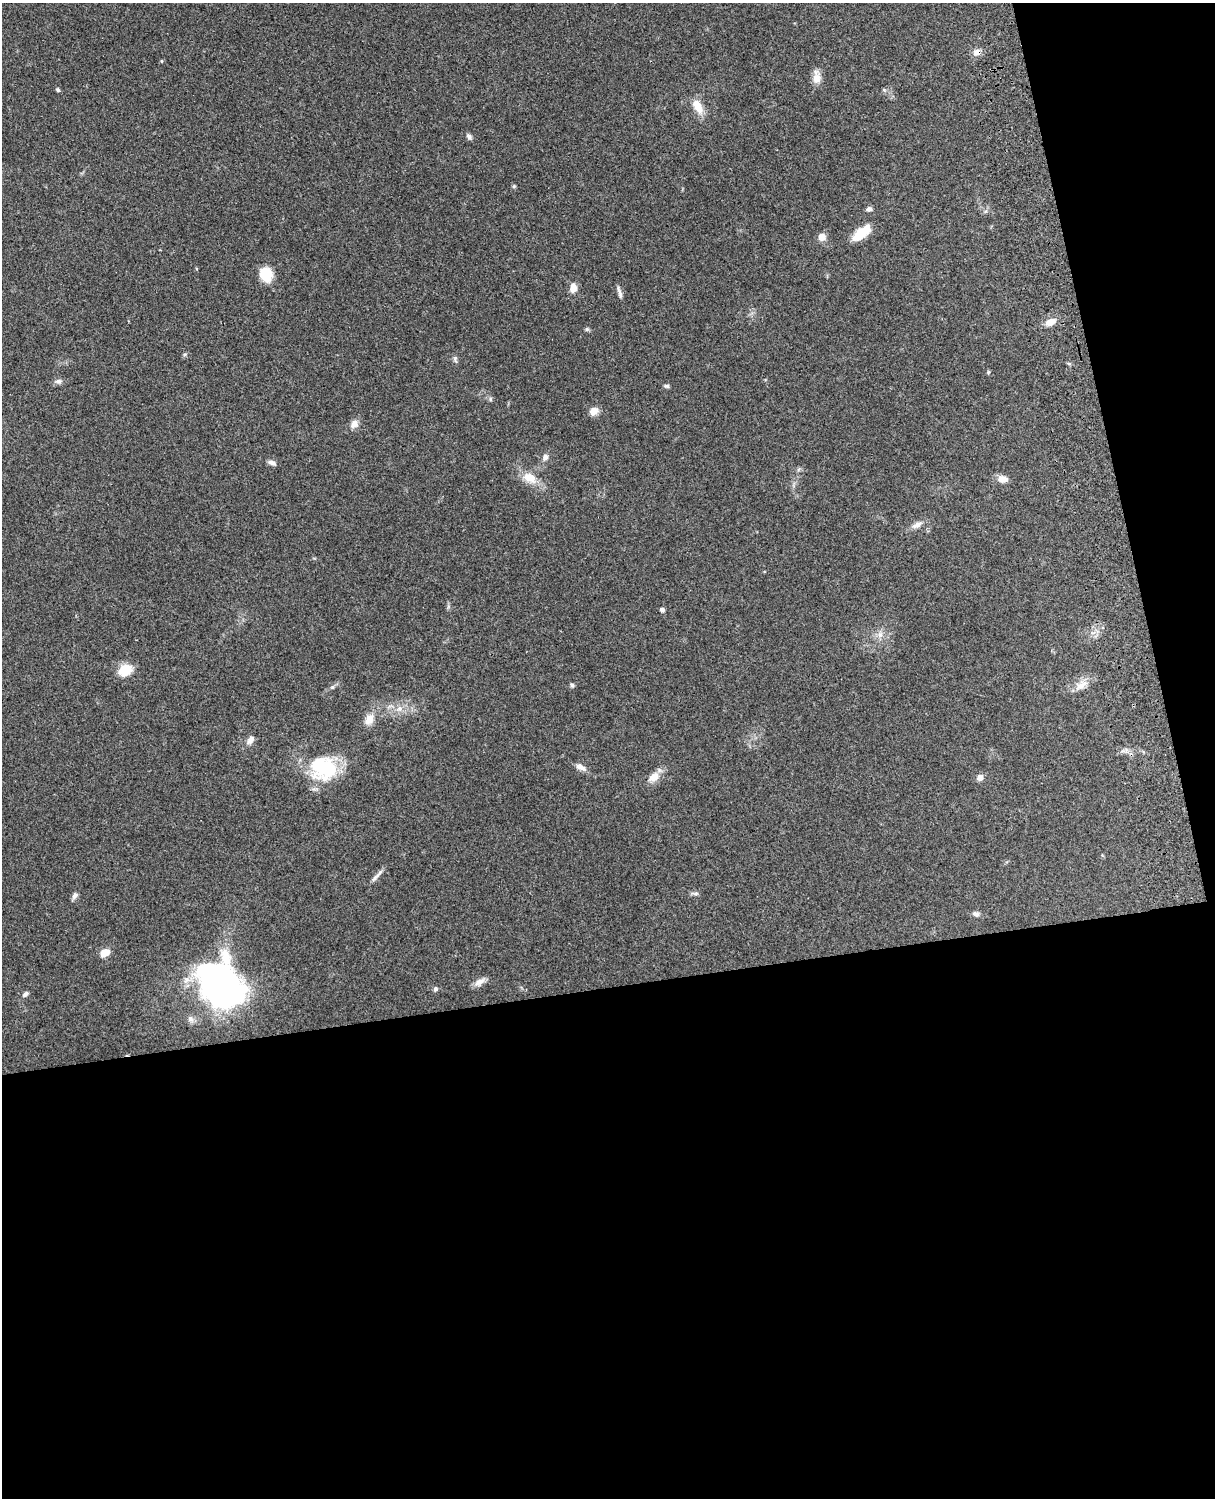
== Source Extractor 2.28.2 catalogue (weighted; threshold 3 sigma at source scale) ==
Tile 12 of 4 x 3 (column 4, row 3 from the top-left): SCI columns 3757-4969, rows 165-1660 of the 5089 x 4930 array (HDU 1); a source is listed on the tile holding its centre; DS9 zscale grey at full resolution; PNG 1217 x 1500 px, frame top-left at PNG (2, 3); no overlay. Shown black and unused: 39% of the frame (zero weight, under 3 of 4 exposures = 6% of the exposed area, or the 3 px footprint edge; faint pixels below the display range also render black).
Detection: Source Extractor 2.28.2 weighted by HDU 2 'WHT'; one run over the whole footprint, this tile lists its part. Background 0.221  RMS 0.0084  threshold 0.0377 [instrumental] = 3 sigma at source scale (4.5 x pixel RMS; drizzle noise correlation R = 1.50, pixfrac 1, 0.05/0.05 arcsec/px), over >= 5 px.
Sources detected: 52; all 52 listed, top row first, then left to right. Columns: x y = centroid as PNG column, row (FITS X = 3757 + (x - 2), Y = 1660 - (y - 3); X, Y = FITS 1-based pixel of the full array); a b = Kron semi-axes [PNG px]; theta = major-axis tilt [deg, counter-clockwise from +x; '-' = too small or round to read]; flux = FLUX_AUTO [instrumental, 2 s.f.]
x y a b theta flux
977 52 11 8 27 4.5
161 61 4 4 - 0.88
817 77 18 10 -88 7.3
58 90 5 4 - 1.6
698 107 21 10 -61 12
469 136 7 5 -58 2.6
514 186 6 4 46 0.99
869 209 6 6 - 2.6
986 211 6 4 70 1.4
862 232 27 11 40 17
822 237 7 7 - 7.8
266 274 11 9 -68 28
573 288 10 7 88 7.4
620 294 15 5 -76 3.1
1051 322 12 7 25 7.7
587 329 6 6 - 1.4
185 354 6 4 18 1.2
455 359 11 5 -79 2
988 372 5 4 - 0.95
58 381 8 7 - 2.7
667 386 7 4 -9 1.6
490 399 6 4 -89 1.2
594 411 10 8 34 6.4
354 424 12 9 50 5.4
545 457 8 6 58 3.5
272 463 10 6 -22 3.2
530 478 21 13 -28 14
1003 479 12 8 -7 6.3
917 525 14 7 28 5.1
662 610 5 5 - 2.4
880 635 9 8 - 4.8
125 670 16 11 26 16
572 685 6 5 - 1.6
1081 685 21 9 32 8.4
332 687 5 5 - 1.3
400 709 10 8 53 5
369 719 16 10 59 8.7
250 740 13 8 53 4.6
581 767 14 7 -25 5.1
323 768 35 29 -9 56
654 777 17 10 37 8.8
980 777 7 7 - 4.4
379 874 20 4 53 3.6
695 893 11 4 -3 2
75 895 9 6 52 2.8
976 914 9 6 -18 2.9
104 953 10 7 30 9.5
479 982 16 7 29 5.3
223 988 44 30 -61 380
435 989 6 5 - 1.9
25 994 8 6 44 2.3
190 1019 9 7 -37 2.8
Overlapping masked pixels (flux is a lower limit): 1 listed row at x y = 977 52